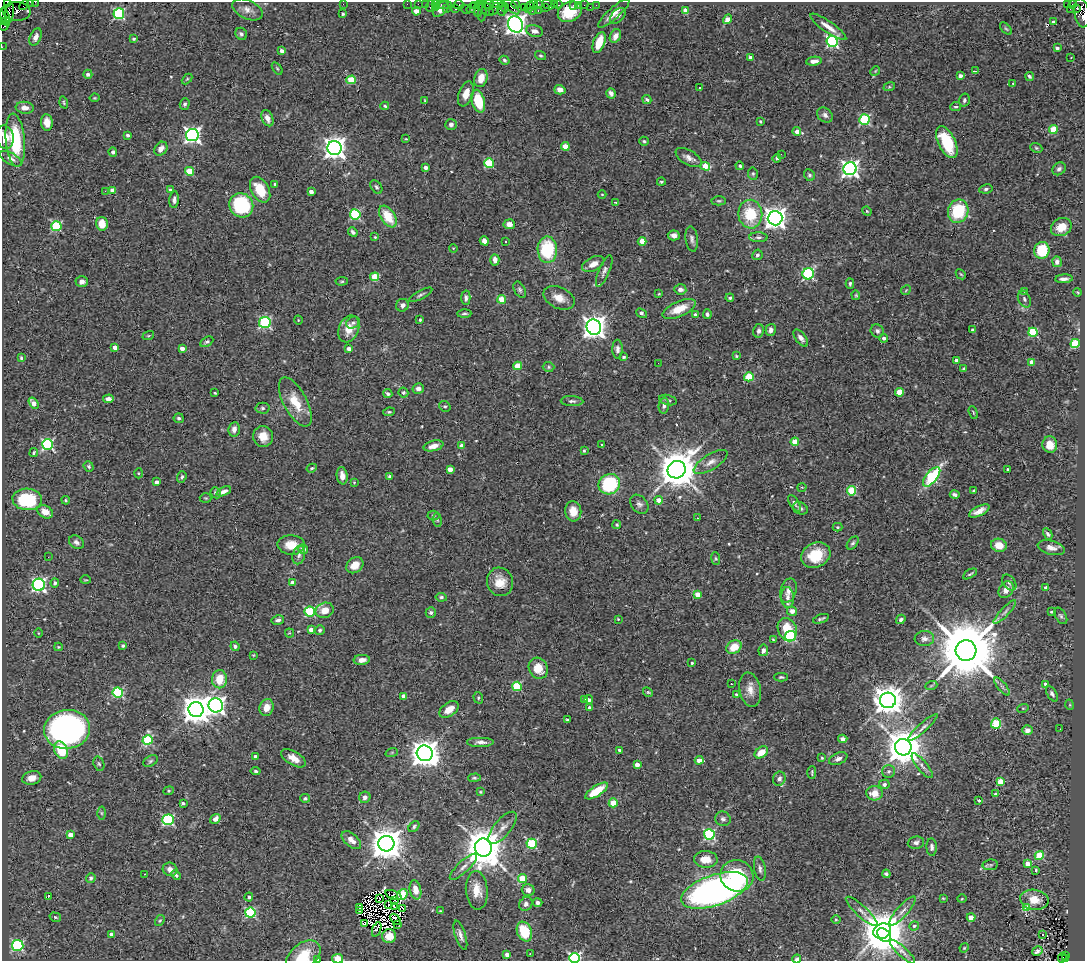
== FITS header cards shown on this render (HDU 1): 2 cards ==
NAXIS1  =                 1083
NAXIS2  =                  959

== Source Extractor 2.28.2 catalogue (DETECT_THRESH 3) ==
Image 1083 x 959 px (HDU 1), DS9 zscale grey, 1 PNG px = 1 image px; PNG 1087 x 963 px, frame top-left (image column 1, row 959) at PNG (2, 2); each listed source drawn as its Kron ellipse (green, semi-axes under 4 px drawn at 4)
Background 1.01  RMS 0.053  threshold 0.16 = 3 sigma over >= 5 px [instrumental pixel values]
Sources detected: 532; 10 with non-positive FLUX_AUTO (blend fragments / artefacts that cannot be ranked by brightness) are neither listed nor drawn; of the other 522, the 500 brightest by FLUX_AUTO listed and drawn (22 fainter detections omitted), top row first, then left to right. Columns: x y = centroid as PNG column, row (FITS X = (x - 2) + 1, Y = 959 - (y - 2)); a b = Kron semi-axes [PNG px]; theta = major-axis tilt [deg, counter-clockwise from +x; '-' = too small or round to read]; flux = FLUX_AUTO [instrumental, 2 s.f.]
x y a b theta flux
30 2 2 2 - 21
35 2 2 2 - 24
8 3 4 3 - 32
343 4 2 2 - 5.7
407 4 2 2 - 23
418 4 2 2 - 52
425 4 2 2 - 31
436 4 3 2 - 67
488 4 6 3 6 130
497 4 7 2 2 330
516 4 4 3 - 130
533 4 3 2 - 85
538 4 3 2 - 95
554 4 2 2 - 67
1067 4 3 3 - 330
1072 4 3 2 - 33
24 5 5 2 - 57
444 5 8 2 0 160
459 5 5 4 - 110
474 5 4 2 - 65
548 5 6 4 -26 190
559 5 3 2 - 68
574 5 4 3 - 180
579 5 3 2 - 18
584 5 2 2 - 27
596 5 3 2 - 17
430 6 6 2 72 180
435 7 3 2 - 31
512 7 10 4 -46 340
524 7 2 2 - 65
529 7 6 4 64 150
545 7 3 2 - 89
590 7 2 2 - 5.8
455 8 3 3 - 160
471 8 5 3 - 37
478 8 9 4 82 360
505 8 5 3 - 150
1077 8 3 3 - 410
441 9 9 5 44 150
447 9 3 2 - 84
466 9 5 3 - 240
486 9 9 5 -42 390
494 9 7 3 52 110
501 9 6 3 -84 640
1070 9 2 2 - 16
247 10 16 9 -26 26
685 10 4 4 - 48
16 11 14 9 -4 680
416 11 4 4 - 38
532 11 3 2 - 140
538 11 3 2 - 150
482 12 9 2 87 61
570 12 12 9 27 94
10 13 10 4 83 690
614 13 21 5 42 30
1082 13 14 7 -83 1200
119 14 5 5 - 380
343 14 3 3 - 7.6
618 16 9 6 44 11
5 17 9 4 -72 310
727 19 5 4 - 43
3 21 4 2 - 140
1053 22 4 3 - 6.9
515 24 8 7 - 2300
4 26 4 3 - 98
828 27 21 5 -35 35
1006 29 7 3 -47 4.7
535 31 8 5 -15 18
241 34 6 5 - 9.6
615 36 7 5 60 20
36 37 9 5 67 20
134 39 3 3 - 5.3
832 41 5 5 - 540
599 42 11 6 69 74
2 47 2 2 - 19
1057 48 4 4 - 11
281 51 4 4 - 16
540 56 5 4 - 4.9
750 57 4 3 - 11
1071 58 3 2 - 4.4
504 60 5 4 - 6
814 61 8 4 7 18
277 68 7 3 -54 4.3
875 71 5 4 - 4
975 71 3 2 - 6.6
88 74 4 4 - 14
960 76 4 3 - 24
1029 76 5 3 - 6.5
481 78 9 6 74 39
187 79 6 4 45 4.2
351 80 5 4 - 140
1013 83 3 2 - 7.9
889 87 6 4 18 4.9
699 88 3 3 - 15
560 90 5 4 - 23
611 93 5 4 - 15
466 94 13 7 70 34
94 98 5 3 - 3.6
647 99 5 4 - 6.4
964 100 7 5 76 7.6
424 101 3 2 - 3.1
478 101 12 6 -76 120
64 103 6 4 -72 4.8
185 104 6 5 - 7.3
385 106 4 3 - 4.7
956 107 5 4 - 6.1
25 108 9 6 -6 22
825 115 8 7 - 13
267 118 8 5 -66 24
865 119 5 5 - 340
760 121 3 3 - 3.6
47 122 8 6 -83 28
451 125 6 5 - 12
1053 130 4 4 - 130
797 132 4 4 - 24
128 135 3 3 - 9.7
192 135 6 6 - 1200
5 137 12 8 -81 34
406 139 4 2 - 2.9
15 140 26 9 -85 200
644 141 4 4 - 4.9
947 142 17 8 -64 160
565 146 4 4 - 66
334 148 7 7 - 2900
1036 148 6 4 -22 5.1
161 149 7 6 - 27
113 152 5 4 - 8.3
781 154 2 2 - 7.2
689 158 14 7 -30 22
777 158 4 4 - 7
11 159 12 5 -30 14
489 163 5 4 - 220
705 166 5 4 - 74
740 166 4 4 - 7.5
426 168 4 3 - 19
850 169 6 6 - 1400
1059 169 7 6 - 11
189 171 4 4 - 100
753 174 6 5 - 6.5
809 175 6 5 - 6.9
661 182 4 3 - 4.2
275 184 4 3 - 5.8
376 187 7 5 -52 8.2
986 189 7 4 9 7.6
112 190 4 4 - 35
170 190 4 3 - 9
260 190 14 8 -61 100
105 191 2 2 - 49
311 192 4 3 - 24
602 194 4 3 - 2.9
174 200 8 5 84 12
719 201 7 4 -2 5.7
615 202 4 2 - 2.9
241 205 12 11 - 280
867 211 5 4 - 3.9
958 211 12 10 70 170
355 214 5 5 - 300
750 214 14 12 -82 140
388 216 12 7 -56 95
775 218 7 7 - 2600
102 224 7 6 - 62
509 224 5 5 - 23
56 226 5 5 - 300
1061 227 11 8 28 45
353 232 5 4 - 8.4
674 235 6 5 - 14
375 237 3 3 - 3.3
758 237 9 5 -1 10
692 239 13 6 -83 13
484 241 5 4 - 18
505 241 3 3 - 8.4
642 241 4 4 - 63
453 248 4 3 - 3
547 250 13 9 -89 210
1042 250 8 7 - 130
757 255 5 5 - 8.6
495 260 6 4 -88 17
1057 262 5 5 - 14
593 264 12 7 27 27
604 271 17 5 67 14
808 274 6 5 - 490
961 274 6 4 -43 4.7
375 277 4 4 - 120
1064 279 9 4 4 14
342 281 6 4 4 4.9
82 282 6 5 - 13
850 284 5 3 - 7
680 289 6 5 - 17
520 290 9 5 -63 8.1
906 290 5 4 - 4
1025 292 4 4 - 2.9
1078 292 4 2 - 3.3
659 294 4 3 - 3.2
420 295 13 4 28 8.8
856 295 5 4 - 4
466 298 7 4 -87 9.9
559 298 16 10 -25 45
730 298 4 4 - 7.9
502 299 4 4 - 74
1024 299 9 6 -64 9.8
402 305 6 6 - 14
679 309 18 7 23 71
464 313 7 3 2 6.4
642 313 6 3 -39 14
707 314 5 4 - 7.9
695 315 4 3 - 13
298 320 4 3 - 2.8
420 320 3 3 - 4.1
265 323 6 5 - 400
353 323 7 5 30 8.7
594 327 8 7 - 3200
349 329 14 10 67 50
771 330 6 5 - 13
973 330 3 3 - 9.3
759 331 7 5 76 9.7
877 331 7 6 - 11
1033 332 4 4 - 240
148 336 6 4 18 4.2
801 338 10 5 -52 16
884 338 4 3 - 13
207 342 7 4 28 7.2
1075 343 5 4 - 210
115 347 4 3 - 33
182 348 4 4 - 22
349 349 4 3 - 25
617 349 9 5 -89 13
736 356 4 3 - 3.9
624 357 4 3 - 5.1
21 358 3 3 - 4.4
956 361 4 4 - 33
1032 362 4 4 - 34
658 363 2 2 - 9
518 366 4 4 - 97
549 367 6 5 - 6.4
964 369 4 4 - 10
749 377 5 4 - 140
418 389 5 5 - 15
403 392 5 4 - 6.9
899 392 4 4 - 86
215 393 3 3 - 3.7
388 394 4 3 - 8
108 399 5 4 - 16
668 400 9 5 -16 7.8
572 401 11 5 -3 9.7
295 402 27 11 -62 82
34 403 6 4 -58 36
445 406 6 5 - 6.3
664 406 8 5 85 10
263 408 7 5 -2 7.3
389 412 6 4 8 4.8
973 412 6 3 -69 4
179 418 5 5 - 8.2
234 429 7 6 - 16
263 436 10 10 - 42
795 442 4 4 - 82
47 444 5 5 - 490
602 444 3 2 - 6.6
1050 445 8 7 - 44
433 446 10 5 14 25
462 446 4 4 - 23
584 451 3 3 - 4.4
34 453 4 3 - 4.7
711 462 19 7 32 29
89 466 5 4 - 6.5
312 468 5 4 - 6
450 469 4 4 - 33
1007 469 3 3 - 5.6
677 470 9 8 - 12000
138 473 5 3 - 3.7
342 476 8 5 -83 22
182 477 6 4 71 6.6
390 477 4 3 - 21
932 477 12 5 51 360
157 482 4 3 - 15
354 482 4 3 - 3.4
609 484 11 10 - 300
802 487 4 3 - 3.2
224 491 7 4 24 14
852 491 4 4 - 170
974 491 4 3 - 11
216 493 6 5 - 10
955 494 5 3 - 10
206 498 6 5 - 4.8
27 499 15 10 -4 200
66 500 4 3 - 4.3
659 500 4 4 - 38
794 503 9 4 -55 8.6
639 504 10 7 -48 14
800 508 8 5 -24 9.9
573 511 10 8 -83 45
979 511 11 5 27 25
45 512 8 6 -29 41
433 515 6 5 - 5.6
697 518 3 2 - 4.2
437 520 7 3 -82 4.3
617 525 4 4 - 5.6
837 527 5 4 - 4.5
1048 534 6 4 -61 7.3
76 542 8 6 -33 12
853 543 7 4 51 7.4
291 545 14 9 -3 58
999 545 8 6 -12 43
1051 548 14 7 -14 23
303 549 5 4 - 24
299 555 9 6 75 13
816 555 15 12 26 110
48 557 2 2 - 4.9
716 559 6 4 -82 4.8
355 565 9 7 37 42
970 574 8 3 31 5
86 580 5 3 - 3.4
500 582 14 13 - 51
1009 582 9 6 -53 12
55 583 4 4 - 9.4
293 583 4 4 - 26
39 585 6 6 - 800
1046 588 3 3 - 24
1006 590 9 7 59 27
788 591 12 8 73 24
697 595 4 4 - 61
441 597 5 4 - 5.9
788 597 10 6 -87 22
325 610 9 7 21 44
310 611 5 5 - 250
792 611 5 4 - 23
1005 612 16 4 47 13
1051 612 3 2 - 4.3
431 613 5 5 - 7.9
1061 616 9 5 -60 8.3
618 619 3 3 - 3.8
821 619 8 3 19 7.2
901 619 5 4 - 9.5
278 620 6 5 - 11
787 629 12 9 -67 89
311 630 4 4 - 36
320 630 5 5 - 6.8
39 633 5 3 - 3.3
289 633 4 4 - 3.8
790 636 5 5 - 320
924 639 10 7 5 16
773 640 4 3 - 3.4
123 646 4 3 - 9.1
235 646 5 4 - 8.6
58 647 4 3 - 3.5
734 647 8 6 31 61
763 650 5 4 - 13
966 651 10 10 - 36000
253 655 4 4 - 3
362 660 8 5 4 25
692 663 3 3 - 4.8
538 668 11 9 -64 60
781 677 6 4 0 4.8
220 679 9 7 88 71
731 684 3 2 - 6.3
1045 684 4 3 - 9.8
517 686 5 4 - 210
931 686 6 3 20 4.9
1002 687 11 3 -50 9.1
750 690 17 10 -78 35
118 692 5 5 - 310
648 692 5 4 - 4.9
1052 694 8 5 -60 10
736 695 4 4 - 10
403 696 4 4 - 31
478 698 6 4 -71 5.7
584 699 4 3 - 5.8
589 699 4 3 - 14
888 700 8 7 - 5300
216 705 7 7 - 1600
1070 705 5 3 - 3.3
267 707 9 7 72 38
589 707 4 3 - 7.2
1023 708 6 3 18 4.1
449 709 11 6 34 37
196 710 7 7 - 5200
567 720 4 4 - 4.3
996 724 5 5 - 140
923 728 19 4 42 16
67 729 23 19 7 1200
1060 729 2 2 - 5.1
1027 730 5 5 - 17
843 739 4 4 - 15
148 740 5 5 - 250
481 742 14 5 0 17
903 747 8 8 - 10000
61 750 9 6 -67 120
619 750 4 3 - 6.5
392 752 6 4 19 4.3
761 752 7 5 33 55
425 753 8 7 - 4700
255 757 4 3 - 17
293 758 14 7 -30 34
822 758 3 2 - 2.9
838 759 9 5 23 14
699 760 4 4 - 47
150 761 8 5 28 6.9
99 764 7 5 -72 6.7
637 765 4 4 - 33
922 766 15 5 -51 17
256 771 5 4 - 6
889 771 6 6 - 9.5
812 773 6 2 89 4.6
32 778 10 6 14 31
474 778 6 4 2 5.8
779 779 7 6 - 15
1000 782 4 4 - 87
884 784 5 4 - 14
169 791 5 4 - 4.6
596 791 13 5 33 87
480 792 4 3 - 4.1
874 793 8 7 - 47
996 794 3 3 - 8
365 797 6 5 - 13
305 798 5 4 - 5.8
979 800 4 3 - 8.8
183 803 3 3 - 9.1
613 803 4 4 - 76
101 813 6 4 -89 5.9
215 819 5 4 - 24
723 819 8 7 - 11
168 820 5 5 - 460
414 827 6 4 49 6.2
503 828 19 8 50 29
709 834 5 5 - 410
70 835 4 4 - 34
351 840 11 6 -40 24
916 842 8 6 7 13
386 844 8 7 - 7800
532 844 5 5 - 260
483 847 9 8 - 12000
932 847 9 5 -87 12
1039 856 4 4 - 140
706 859 12 8 -2 50
1027 864 4 4 - 41
990 865 7 5 9 7.2
463 867 18 5 44 21
170 869 7 6 - 18
760 869 12 5 -79 13
1036 870 3 3 - 4
145 874 3 2 - 4
886 874 4 3 - 7.8
176 875 5 4 - 7.6
737 876 16 15 - 170
91 878 5 4 - 9.6
522 879 4 4 - 140
415 890 9 5 -78 45
477 890 19 11 -85 53
528 890 6 6 - 18
715 890 35 15 19 1700
402 894 6 4 51 160
394 895 8 4 -21 9.7
48 897 3 2 - 25
249 897 4 4 - 6.9
943 898 3 3 - 3
380 899 4 2 - 4.9
962 899 4 3 - 3
395 900 3 2 - 4.3
1034 900 14 10 -9 51
538 903 4 4 - 12
526 904 7 6 - 15
389 905 2 2 - 2.9
359 907 3 3 - 12
394 907 3 2 - 4.7
403 908 3 2 - 3
1027 908 4 4 - 77
360 911 4 2 - 6
440 911 3 2 - 3.2
862 911 21 5 -42 18
902 911 19 5 48 21
250 913 5 5 - 310
55 917 6 4 -16 5.3
971 917 4 4 - 67
395 919 6 3 -55 6.9
836 919 5 3 - 3.2
160 920 6 3 57 4.1
364 924 4 4 - 5.4
398 924 3 2 - 4.9
914 926 5 4 - 7.6
377 929 7 2 69 11
524 931 10 7 -68 140
882 931 9 7 25 11000
111 934 4 3 - 16
1042 934 3 3 - 23
460 935 15 5 -72 20
884 935 8 5 -45 5300
389 936 7 7 - 37
18 945 6 5 - 400
964 948 5 4 - 3.5
1037 951 6 3 32 12
902 952 17 5 -43 14
530 954 3 2 - 3.7
507 955 4 3 - 23
1066 955 3 2 - 220
303 956 19 12 38 84
574 958 5 5 - 550
1062 958 5 3 - 100
318 959 3 3 - 4
338 959 5 4 - 36
797 959 4 4 - 7.3
1065 959 3 3 - 110
At the frame edge (FLAGS 8, measured only in part): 13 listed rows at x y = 30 2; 35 2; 8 3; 1082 13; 3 21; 2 47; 5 137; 303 956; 574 958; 318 959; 338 959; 797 959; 1065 959
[22 fainter detections neither listed nor drawn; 10 non-positive-flux detections neither listed nor drawn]